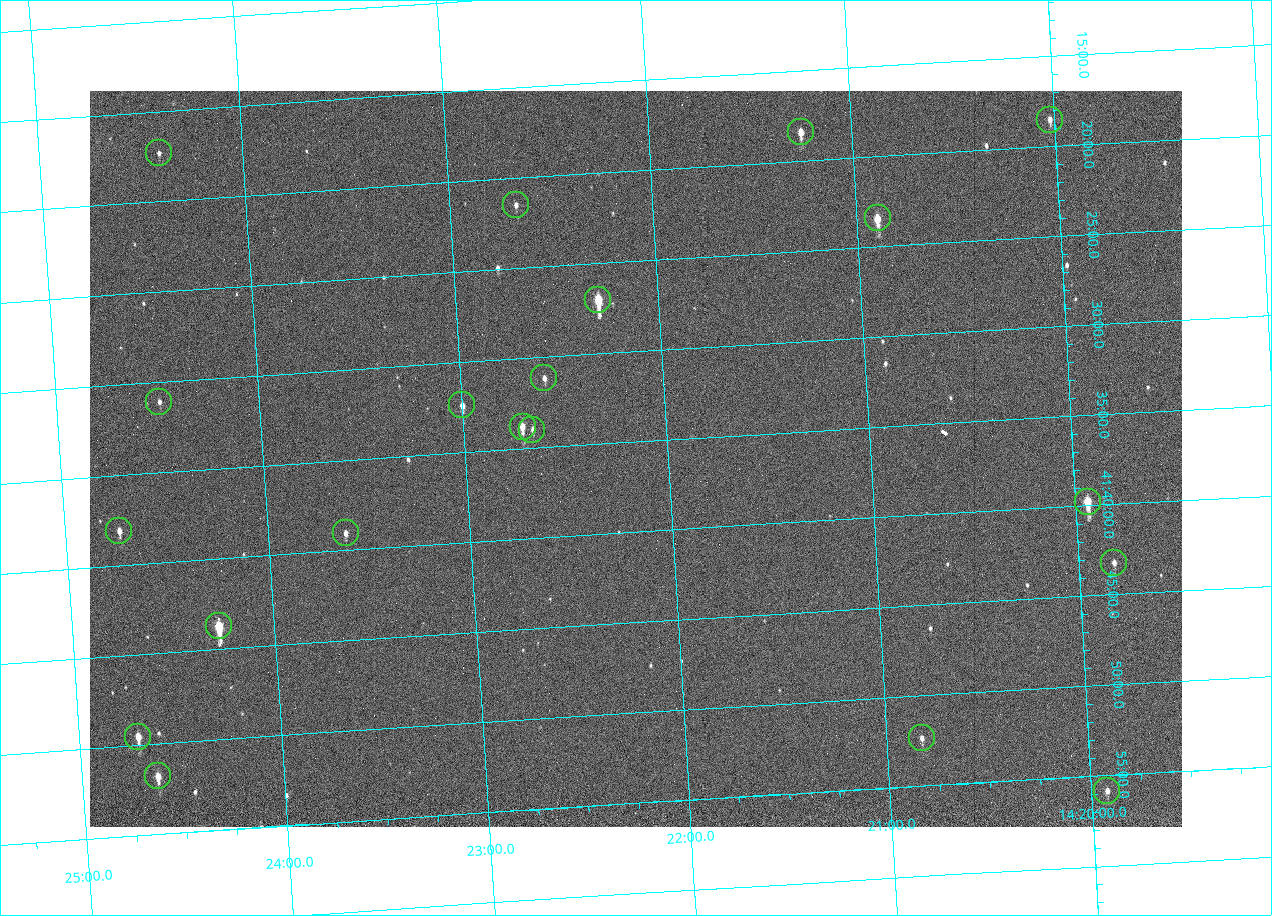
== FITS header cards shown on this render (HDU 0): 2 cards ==
NAXIS1  =                 1092 /fastest changing axis
NAXIS2  =                  736 /next to fastest changing axis

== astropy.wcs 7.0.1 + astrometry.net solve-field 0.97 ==
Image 1092 x 736 px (HDU 0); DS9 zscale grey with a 90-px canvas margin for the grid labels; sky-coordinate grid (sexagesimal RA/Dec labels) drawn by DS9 from the SOLVED WCS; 20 Tycho-2 reference stars matched to detected sources circled (green)
Header WCS: none
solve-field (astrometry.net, Tycho-2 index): SOLVED blind (the file carries no WCS)
Solved WCS: RA---TAN-SIP/DEC--TAN-SIP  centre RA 14:22:10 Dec +41:36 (215.54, +41.60 deg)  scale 3.33 arcsec/px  FOV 60.6' x 40.8'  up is -176 deg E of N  parity flipped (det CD > 0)
(file carries no celestial WCS; the grid is the blind solution)
Tycho-2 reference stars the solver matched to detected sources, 20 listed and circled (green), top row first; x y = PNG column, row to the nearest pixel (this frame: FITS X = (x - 90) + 1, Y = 736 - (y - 91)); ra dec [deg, ICRS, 3 dp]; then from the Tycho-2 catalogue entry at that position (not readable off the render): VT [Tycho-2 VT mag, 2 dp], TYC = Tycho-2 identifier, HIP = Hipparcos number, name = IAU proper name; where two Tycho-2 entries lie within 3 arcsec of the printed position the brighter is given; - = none
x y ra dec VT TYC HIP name
1050 120 215.006 +41.309 11.67 3038-298-1 - -
801 132 215.313 +41.307 10.54 3038-302-1 - -
159 153 216.103 +41.289 12.07 3038-286-1 - -
516 205 215.668 +41.358 11.71 3038-531-1 - -
878 218 215.224 +41.391 9.78 3038-588-1 - -
598 300 215.574 +41.451 8.73 3038-566-1 70240 -
544 378 215.647 +41.519 11.59 3038-488-1 - -
159 402 216.123 +41.518 12.02 3038-258-1 - -
462 405 215.750 +41.540 11.12 3038-479-1 - -
523 427 215.677 +41.563 10.23 3038-459-1 - -
532 430 215.666 +41.567 11.76 3038-461-1 - -
1088 502 214.985 +41.663 9.23 3038-464-1 - -
119 531 216.183 +41.635 11.01 3038-413-1 - -
346 533 215.904 +41.651 11.40 3038-603-1 - -
1114 563 214.956 +41.721 12.00 3038-491-1 - -
219 626 216.068 +41.729 8.81 3038-334-1 70409 -
138 737 216.177 +41.826 10.45 3038-108-1 - -
922 738 215.206 +41.873 11.51 3038-538-1 - -
158 776 216.156 +41.863 10.20 3038-555-1 - -
1107 791 214.980 +41.931 11.35 3038-237-1 - -